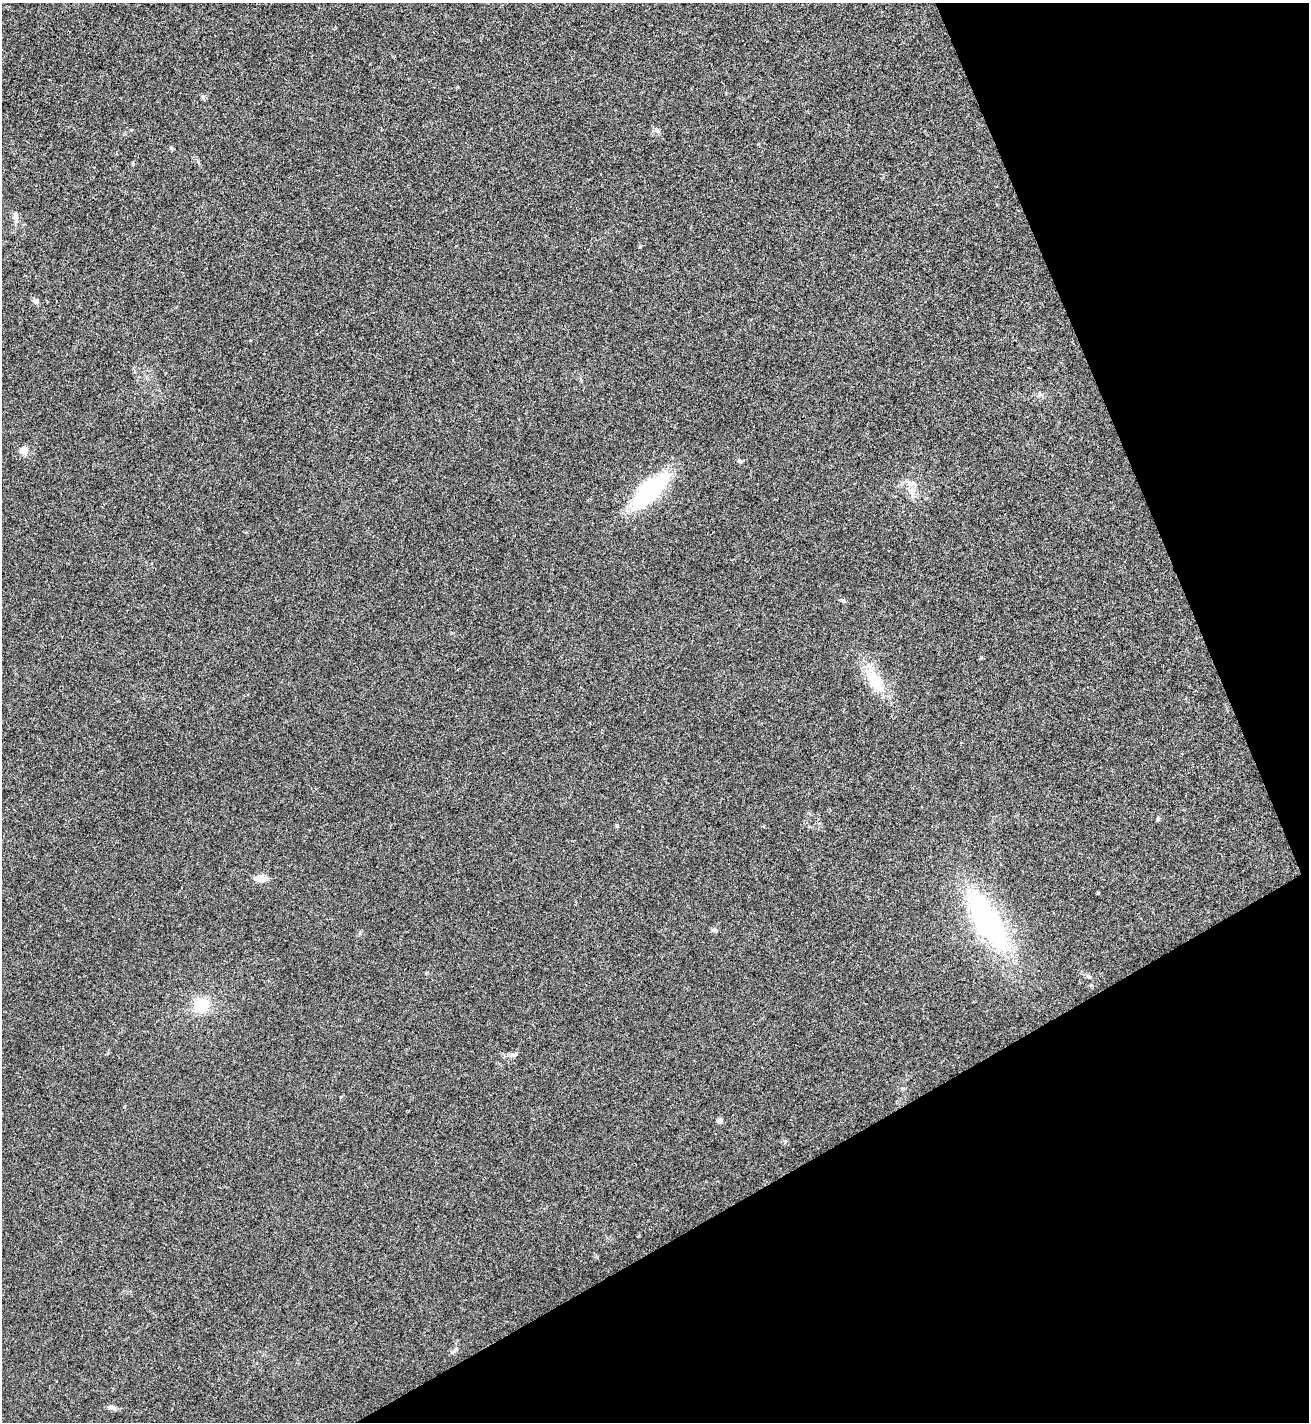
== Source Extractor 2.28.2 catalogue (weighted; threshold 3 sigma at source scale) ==
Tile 12 of 4 x 4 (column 4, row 3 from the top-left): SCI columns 4077-5383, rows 1423-2842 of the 5671 x 5681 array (HDU 1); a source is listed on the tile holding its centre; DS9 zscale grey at full resolution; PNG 1311 x 1424 px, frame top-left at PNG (2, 3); no overlay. Shown black and unused: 23% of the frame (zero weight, under 3 of 4 exposures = <1% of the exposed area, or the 3 px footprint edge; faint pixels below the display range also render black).
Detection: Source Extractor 2.28.2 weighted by HDU 2 'WHT'; one run over the whole footprint, this tile lists its part. Background 0.0189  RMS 0.005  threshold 0.0226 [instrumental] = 3 sigma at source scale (4.5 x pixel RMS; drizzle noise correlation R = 1.50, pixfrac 1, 0.05/0.05 arcsec/px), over >= 5 px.
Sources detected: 24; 1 inside a brighter listed object's ellipse — not listed separately; the other 23 listed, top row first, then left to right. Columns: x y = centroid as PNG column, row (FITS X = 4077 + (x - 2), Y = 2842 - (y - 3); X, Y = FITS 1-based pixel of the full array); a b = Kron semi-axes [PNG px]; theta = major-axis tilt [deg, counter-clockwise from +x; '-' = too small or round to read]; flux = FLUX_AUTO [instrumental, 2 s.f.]
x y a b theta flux
203 97 5 5 - 0.8
657 130 9 4 -54 1.2
16 218 14 6 -87 2.4
35 301 8 6 -49 1.5
1040 394 6 4 90 0.83
24 451 5 5 - 13
740 461 6 5 - 0.99
650 491 36 15 42 59
912 491 11 10 - 3.6
843 600 7 4 -19 0.71
874 680 38 15 -57 16
1158 819 6 4 70 0.67
617 826 5 4 - 0.58
261 878 14 7 0 5.3
987 922 52 21 -59 110
714 930 7 5 -9 1.2
1089 976 7 5 -34 0.95
1091 985 5 4 - 0.53
201 1005 17 16 - 13
515 1054 7 5 45 1
720 1120 4 4 - 4.3
456 1349 7 4 70 0.87
112 1408 12 6 -23 1.7
Unlisted compact peaks at least as high as the median listed source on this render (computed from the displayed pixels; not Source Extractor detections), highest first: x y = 171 148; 1098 893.